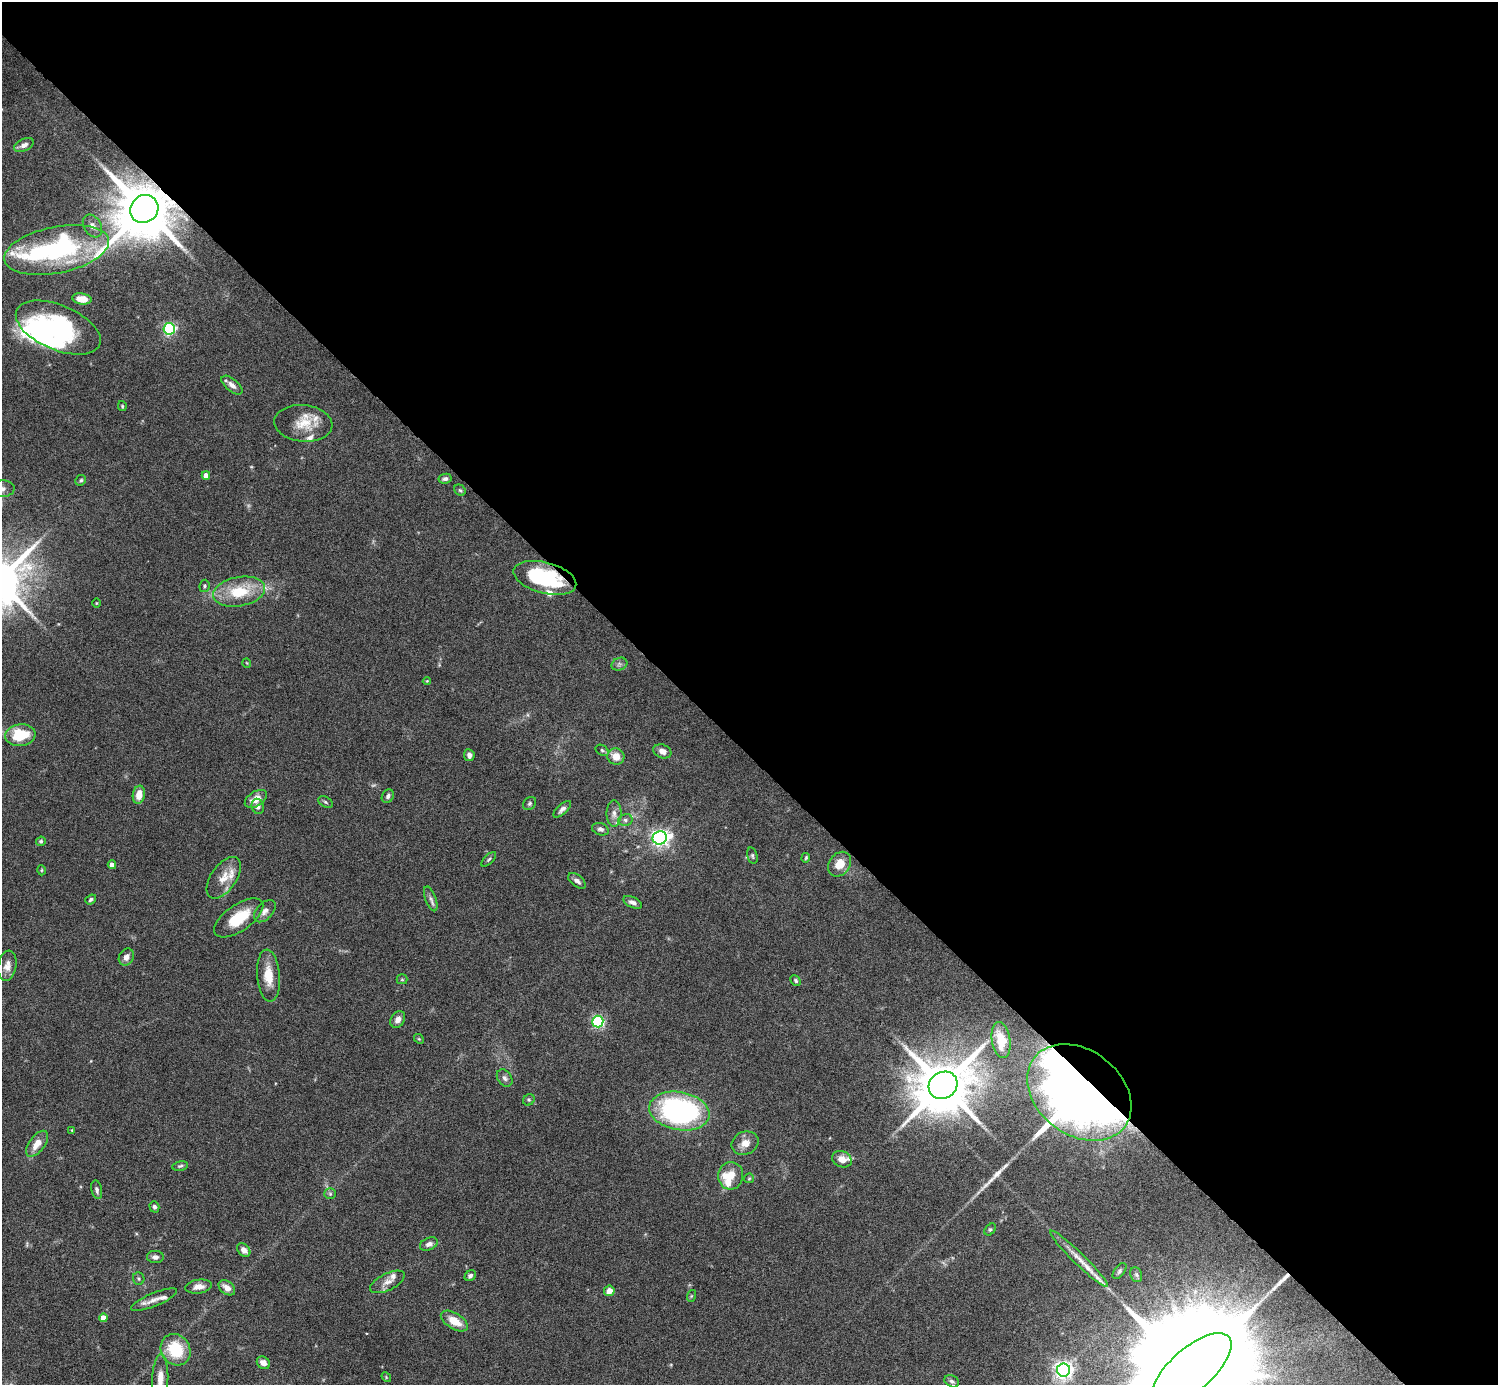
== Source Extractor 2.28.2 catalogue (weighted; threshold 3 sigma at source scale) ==
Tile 8 of 4 x 4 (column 4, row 2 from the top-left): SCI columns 4489-5984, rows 3064-4446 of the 5985 x 5985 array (HDU 1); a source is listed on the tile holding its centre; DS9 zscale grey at full resolution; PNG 1500 x 1387 px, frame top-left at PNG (2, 2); each listed source drawn as its Kron ellipse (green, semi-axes under 4 px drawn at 4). Shown black and unused: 54% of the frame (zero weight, under 6 of 12 exposures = <1% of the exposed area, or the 3 px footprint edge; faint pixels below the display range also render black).
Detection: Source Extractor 2.28.2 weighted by HDU 2 'WHT'; one run over the whole footprint, this tile lists its part. Background 0.0755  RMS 0.0035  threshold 0.0144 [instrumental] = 3 sigma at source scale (4.09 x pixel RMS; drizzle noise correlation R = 1.36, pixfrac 0.8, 0.05/0.05 arcsec/px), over >= 5 px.
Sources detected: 117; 1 too faint to see at this stretch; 3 inside a brighter object's white glare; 4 long thin detections or spike segments (spike, bleed or trail) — neither listed nor drawn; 9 inside a brighter listed object's ellipse — not listed separately; the other 100 listed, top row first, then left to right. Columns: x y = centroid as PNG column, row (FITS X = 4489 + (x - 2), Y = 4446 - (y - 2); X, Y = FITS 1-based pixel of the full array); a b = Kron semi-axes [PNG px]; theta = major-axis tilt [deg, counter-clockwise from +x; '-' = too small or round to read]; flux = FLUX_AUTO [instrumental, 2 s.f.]
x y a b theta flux
24 145 10 6 24 1.7
144 209 15 13 45 2700
92 226 12 8 -58 2.2
57 250 53 23 11 48
82 299 10 5 -9 4.3
58 328 45 22 -23 44
169 329 6 5 - 58
232 385 13 6 -40 1.9
122 406 5 4 - 0.39
303 423 29 18 -5 7.7
206 475 4 4 - 2.3
445 479 7 5 11 0.98
81 480 5 5 - 0.6
2 489 12 8 3 2.2
460 490 6 5 - 0.52
545 578 32 15 -15 28
204 586 6 5 - 0.52
239 592 26 14 10 13
96 603 5 3 - 0.31
247 663 5 3 - 0.24
619 664 8 6 21 0.95
427 681 4 4 - 0.31
20 735 15 11 7 13
602 750 7 5 -31 0.6
662 751 9 6 -22 1.9
469 755 6 5 - 1.4
616 756 8 8 - 3.8
139 795 9 6 80 3.9
388 796 7 5 58 1.1
256 799 12 7 32 3.4
325 802 8 5 -28 0.64
530 803 7 5 46 0.69
258 806 8 6 -76 1.3
562 809 11 5 43 1.2
614 813 13 7 -90 2.1
625 820 7 5 13 0.93
600 829 8 6 -19 0.99
660 838 7 6 - 140
41 841 5 4 - 0.59
752 856 8 5 -74 0.64
806 858 5 3 - 0.39
489 859 9 4 45 0.6
840 864 13 10 54 5.1
112 865 4 4 - 2.5
42 870 5 3 - 0.34
224 878 24 12 55 4.8
577 881 10 5 -39 1.3
91 899 6 4 38 0.72
431 899 13 5 -70 1.2
633 902 10 5 -26 1.4
265 911 13 8 47 1.8
239 918 28 13 35 11
126 957 9 7 59 1.9
7 966 15 9 81 2.6
268 976 26 11 -85 6.4
402 979 5 5 - 0.4
796 981 6 4 -47 0.59
398 1019 9 6 56 1.8
598 1021 6 5 - 53
419 1039 5 4 - 0.39
1001 1040 18 9 -81 7.2
505 1078 9 7 -55 1.1
943 1085 15 13 35 2300
1079 1093 57 42 -38 580
529 1100 6 5 - 0.59
679 1111 30 19 -10 77
72 1130 4 4 - 0.32
745 1143 14 11 23 3.3
37 1144 15 7 53 3.8
842 1159 10 7 -23 2.6
180 1166 8 5 11 0.67
731 1176 14 12 85 4.8
749 1178 5 5 - 0.42
97 1190 9 5 -78 1.1
330 1194 6 5 - 0.56
154 1207 6 5 - 0.74
990 1229 7 5 47 0.55
429 1244 9 6 24 1.5
244 1250 8 5 -46 2.3
155 1257 8 6 -3 1.4
1079 1259 40 6 -44 4
1120 1271 9 5 53 0.8
1136 1275 8 5 -68 0.76
470 1276 6 5 - 0.8
139 1278 6 5 - 0.57
387 1282 19 8 26 2.8
199 1287 13 7 8 2.5
227 1288 9 6 -38 2.6
609 1291 5 5 - 2.9
691 1296 6 4 71 0.38
154 1300 24 6 22 2.9
103 1318 4 4 - 3.2
454 1321 15 7 -32 5.8
176 1350 16 14 -57 13
263 1363 7 6 - 2
1192 1369 50 21 41 30000
1063 1370 6 6 - 170
386 1377 5 4 - 0.33
160 1379 25 8 88 4
952 1381 8 5 -28 0.85
Overlapping masked pixels (flux is a lower limit): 3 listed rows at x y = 144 209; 545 578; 1079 1093
Isophote crosses this tile's border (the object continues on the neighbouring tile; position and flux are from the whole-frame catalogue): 3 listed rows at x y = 2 489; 1192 1369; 160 1379